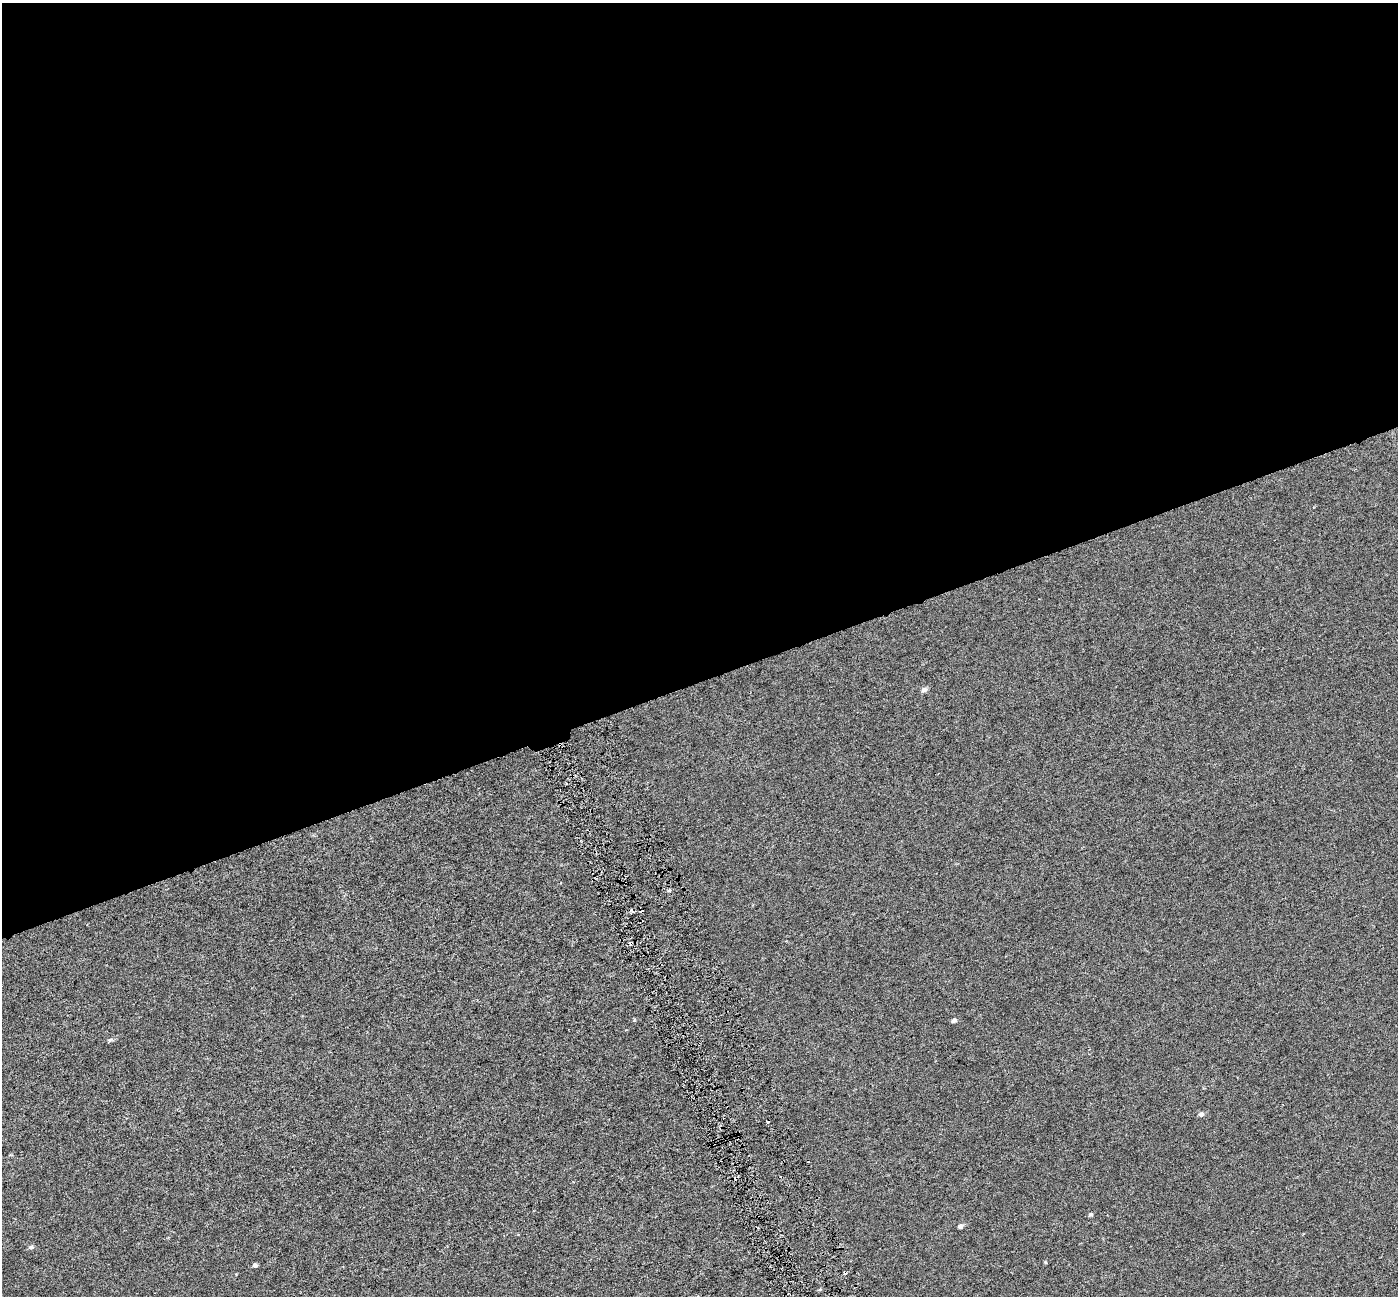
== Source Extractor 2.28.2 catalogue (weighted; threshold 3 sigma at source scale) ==
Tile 2 of 4 x 4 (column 2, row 1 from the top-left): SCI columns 1400-2795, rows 4027-5320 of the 5589 x 5407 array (HDU 1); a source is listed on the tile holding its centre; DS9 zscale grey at full resolution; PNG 1400 x 1298 px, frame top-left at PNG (2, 3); no overlay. Shown black and unused: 53% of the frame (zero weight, under 3 of 6 exposures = <1% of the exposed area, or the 3 px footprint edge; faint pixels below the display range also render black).
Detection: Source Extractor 2.28.2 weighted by HDU 2 'WHT'; one run over the whole footprint, this tile lists its part. Background -4.04e-04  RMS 0.0024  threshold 0.00972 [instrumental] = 3 sigma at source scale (4.09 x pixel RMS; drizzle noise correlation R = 1.36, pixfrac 0.8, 0.0396/0.0396 arcsec/px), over >= 5 px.
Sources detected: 13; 3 cosmic-ray / hot-pixel residue — not listed; the other 10 listed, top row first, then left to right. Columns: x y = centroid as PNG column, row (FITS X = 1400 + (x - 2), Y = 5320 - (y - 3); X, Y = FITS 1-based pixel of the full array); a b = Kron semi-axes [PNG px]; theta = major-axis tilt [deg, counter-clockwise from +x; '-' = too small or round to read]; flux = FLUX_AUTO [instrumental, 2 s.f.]
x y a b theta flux
924 690 6 5 - 0.85
632 910 4 3 - 0.46
954 1020 5 4 - 0.63
110 1040 7 4 44 0.33
1201 1114 6 6 - 0.67
1091 1214 5 4 - 0.37
960 1226 5 5 - 0.61
31 1247 7 5 -1 0.51
255 1265 4 4 - 0.74
820 1289 6 3 20 0.23